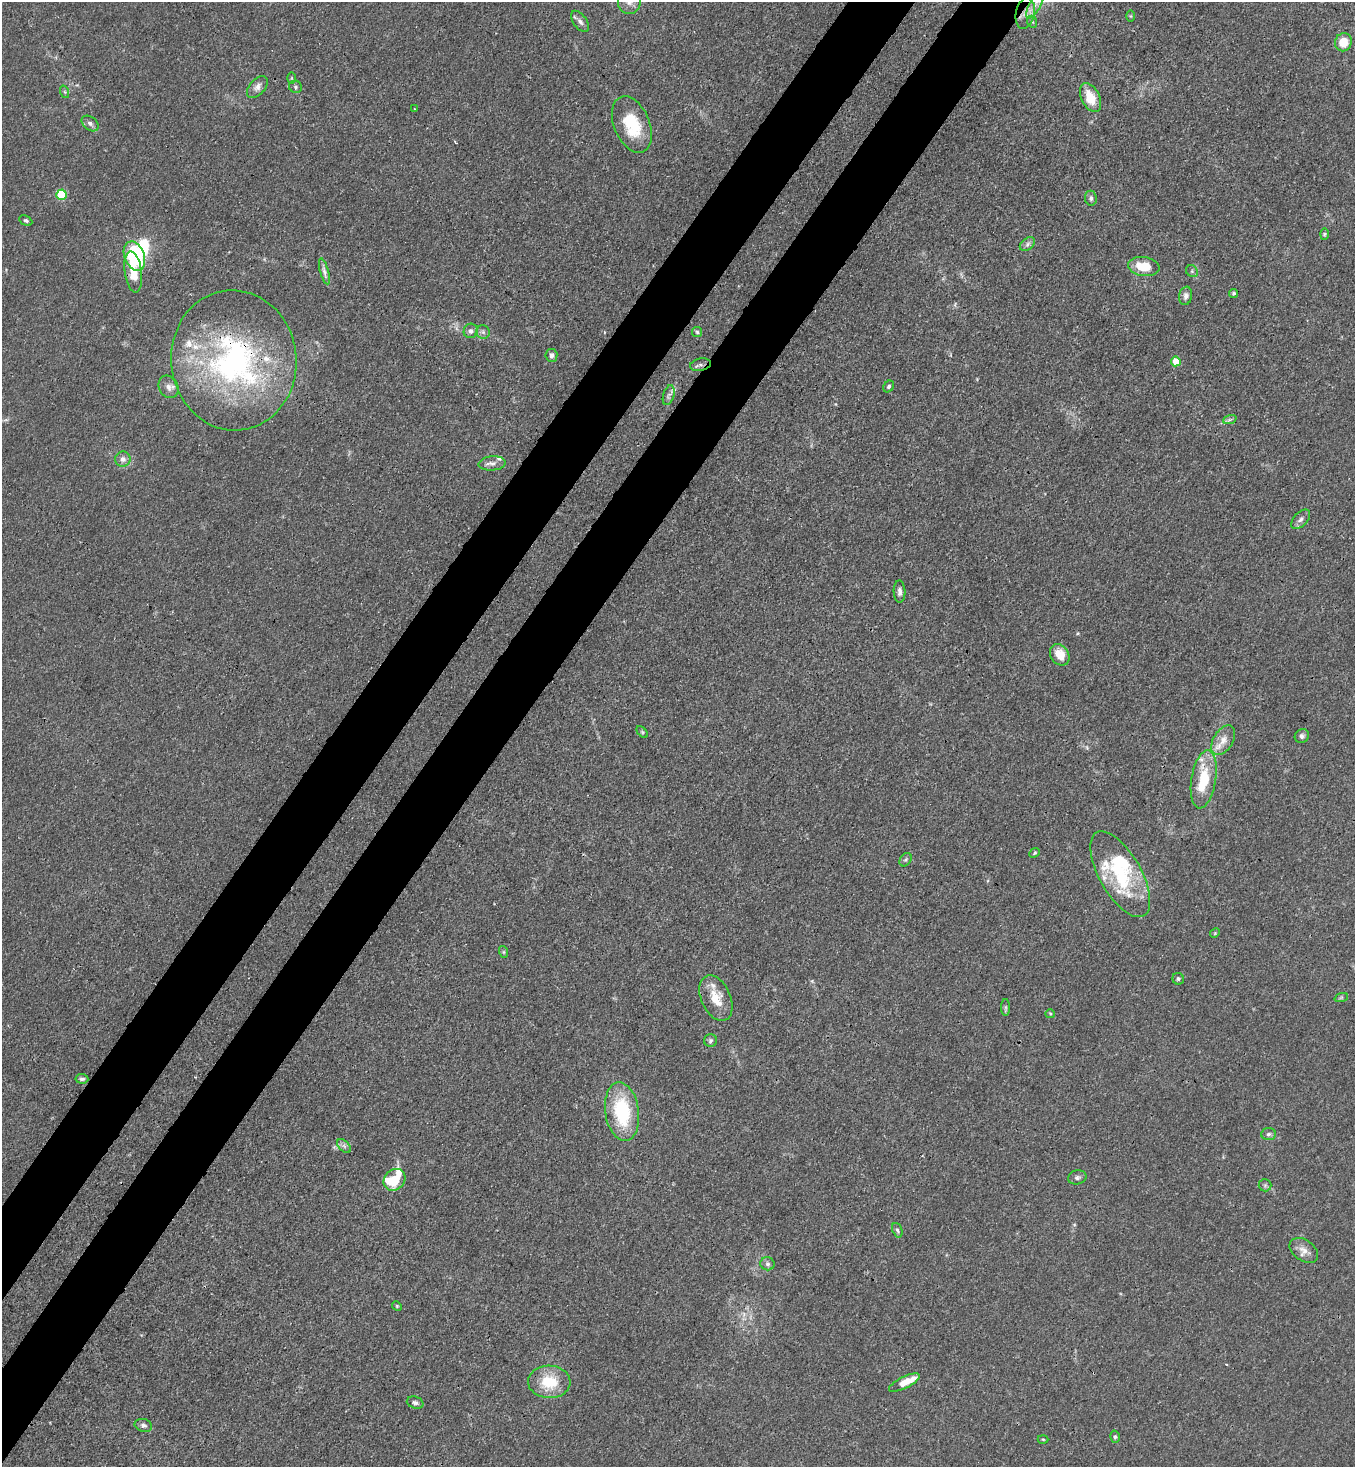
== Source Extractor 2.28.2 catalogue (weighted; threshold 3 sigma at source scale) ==
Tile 7 of 4 x 4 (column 3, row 2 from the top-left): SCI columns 3070-4422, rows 2990-4454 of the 6000 x 5978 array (HDU 1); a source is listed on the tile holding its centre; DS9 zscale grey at full resolution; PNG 1357 x 1469 px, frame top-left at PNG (2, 2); each listed source drawn as its Kron ellipse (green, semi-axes under 4 px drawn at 4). Shown black and unused: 9% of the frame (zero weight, under 3 of 4 exposures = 7% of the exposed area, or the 3 px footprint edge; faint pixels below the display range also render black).
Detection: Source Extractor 2.28.2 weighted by HDU 2 'WHT'; one run over the whole footprint, this tile lists its part. Background 0.02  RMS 0.0026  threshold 0.0118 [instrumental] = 3 sigma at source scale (4.5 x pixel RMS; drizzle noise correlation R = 1.50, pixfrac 1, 0.05/0.05 arcsec/px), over >= 5 px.
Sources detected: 89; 1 inside a brighter object's white glare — neither listed nor drawn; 13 inside a brighter listed object's ellipse — not listed separately; the other 75 listed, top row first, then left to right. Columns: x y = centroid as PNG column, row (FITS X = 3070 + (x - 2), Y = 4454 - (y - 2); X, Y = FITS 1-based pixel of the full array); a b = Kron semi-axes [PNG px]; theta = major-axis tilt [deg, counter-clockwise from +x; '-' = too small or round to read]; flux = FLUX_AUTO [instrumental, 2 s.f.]
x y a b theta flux
629 2 12 11 - 2.4
1036 3 17 5 62 1.8
1025 13 16 9 78 2.4
1131 16 6 4 -90 0.31
580 21 12 6 -54 1.2
1032 22 6 5 - 0.43
1343 42 9 8 - 4.5
291 78 6 4 -90 0.27
257 87 13 7 49 1.5
295 87 6 6 - 0.55
65 92 6 4 -71 0.36
1091 98 15 9 -64 6.1
414 109 3 2 - 0.23
90 123 9 6 -39 0.94
632 124 30 17 -67 11
61 195 5 5 - 17
1091 198 7 6 - 0.7
26 220 7 4 -29 0.5
1324 234 6 4 89 0.39
1027 244 8 5 38 0.87
134 256 15 10 -68 21
1144 266 16 9 -9 6.7
324 271 13 4 -75 1.1
1192 271 6 5 - 0.47
133 272 20 8 -82 5.2
1234 293 4 4 - 0.42
1186 296 9 6 81 1.1
471 331 7 7 - 1
483 332 7 6 - 0.73
697 332 5 5 - 0.41
551 355 6 6 - 1
234 360 70 62 -84 74
1176 361 5 5 - 4.4
700 365 10 6 12 0.88
889 386 6 5 - 0.52
169 387 12 9 -60 1.6
669 395 10 5 73 0.9
1230 419 7 4 20 0.53
123 459 8 7 - 1.3
492 463 13 7 4 1.4
1301 519 12 6 46 1.1
900 591 11 6 -89 1
1060 655 11 9 -55 4.4
642 732 7 4 -45 0.39
1302 736 7 6 - 0.72
1223 740 16 10 58 2.8
1204 779 29 12 81 12
1035 853 6 4 42 0.35
906 860 7 5 54 0.49
1120 874 48 21 -60 20
1215 933 5 4 - 0.29
504 952 6 4 -71 0.37
1178 979 6 5 - 0.51
716 998 24 14 -66 5.6
1341 998 7 4 19 0.42
1005 1007 8 4 -90 0.5
1050 1014 5 4 - 0.32
711 1041 6 6 - 0.61
82 1079 6 4 -5 0.6
622 1112 29 17 -82 19
1268 1134 7 5 4 0.7
344 1146 8 5 -45 0.77
1077 1177 9 7 13 0.83
394 1180 12 10 44 7
1265 1185 6 6 - 0.54
897 1230 7 5 -69 0.54
1304 1250 16 10 -35 2.3
767 1264 7 6 - 0.68
397 1306 5 4 - 0.3
549 1382 21 16 -2 8.4
904 1383 17 6 27 3.5
415 1403 8 6 -17 0.77
143 1425 9 6 -15 0.85
1115 1437 6 5 - 0.49
1043 1439 5 3 - 0.26
Overlapping masked pixels (flux is a lower limit): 4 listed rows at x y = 1025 13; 134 256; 234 360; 700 365
Isophote crosses this tile's border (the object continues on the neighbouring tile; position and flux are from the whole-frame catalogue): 2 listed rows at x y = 629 2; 1036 3